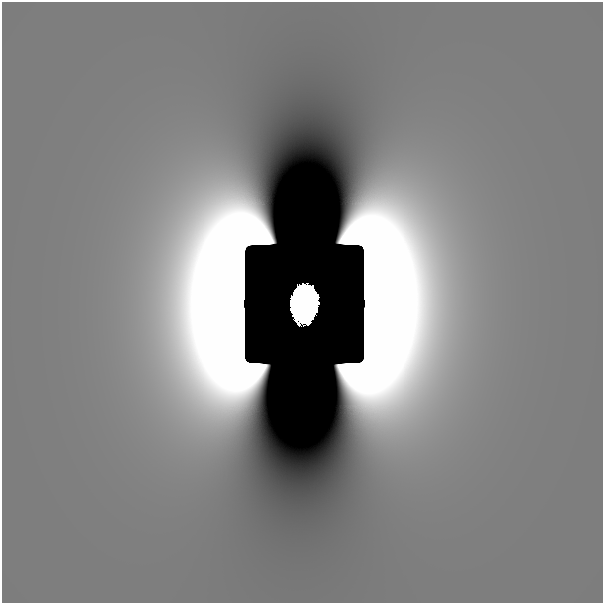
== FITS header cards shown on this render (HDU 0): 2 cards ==
NAXIS1  =                  601
NAXIS2  =                  601

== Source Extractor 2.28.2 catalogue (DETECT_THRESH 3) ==
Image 601 x 601 px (HDU 0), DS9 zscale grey, 1 PNG px = 1 image px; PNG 605 x 605 px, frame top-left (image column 1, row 601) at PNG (2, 2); no overlay
Background 1.03e-11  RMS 1.1e-11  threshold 3.16e-11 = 3 sigma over >= 5 px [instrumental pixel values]
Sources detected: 3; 2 with non-positive FLUX_AUTO (blend fragments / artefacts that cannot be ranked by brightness) are not listed; the other 1 listed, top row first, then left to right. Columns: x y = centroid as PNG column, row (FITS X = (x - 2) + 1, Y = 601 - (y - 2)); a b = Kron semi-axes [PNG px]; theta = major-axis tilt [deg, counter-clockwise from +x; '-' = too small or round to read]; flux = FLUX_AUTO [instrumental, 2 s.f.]
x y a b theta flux
304 304 21 15 87 71
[2 non-positive-flux detections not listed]